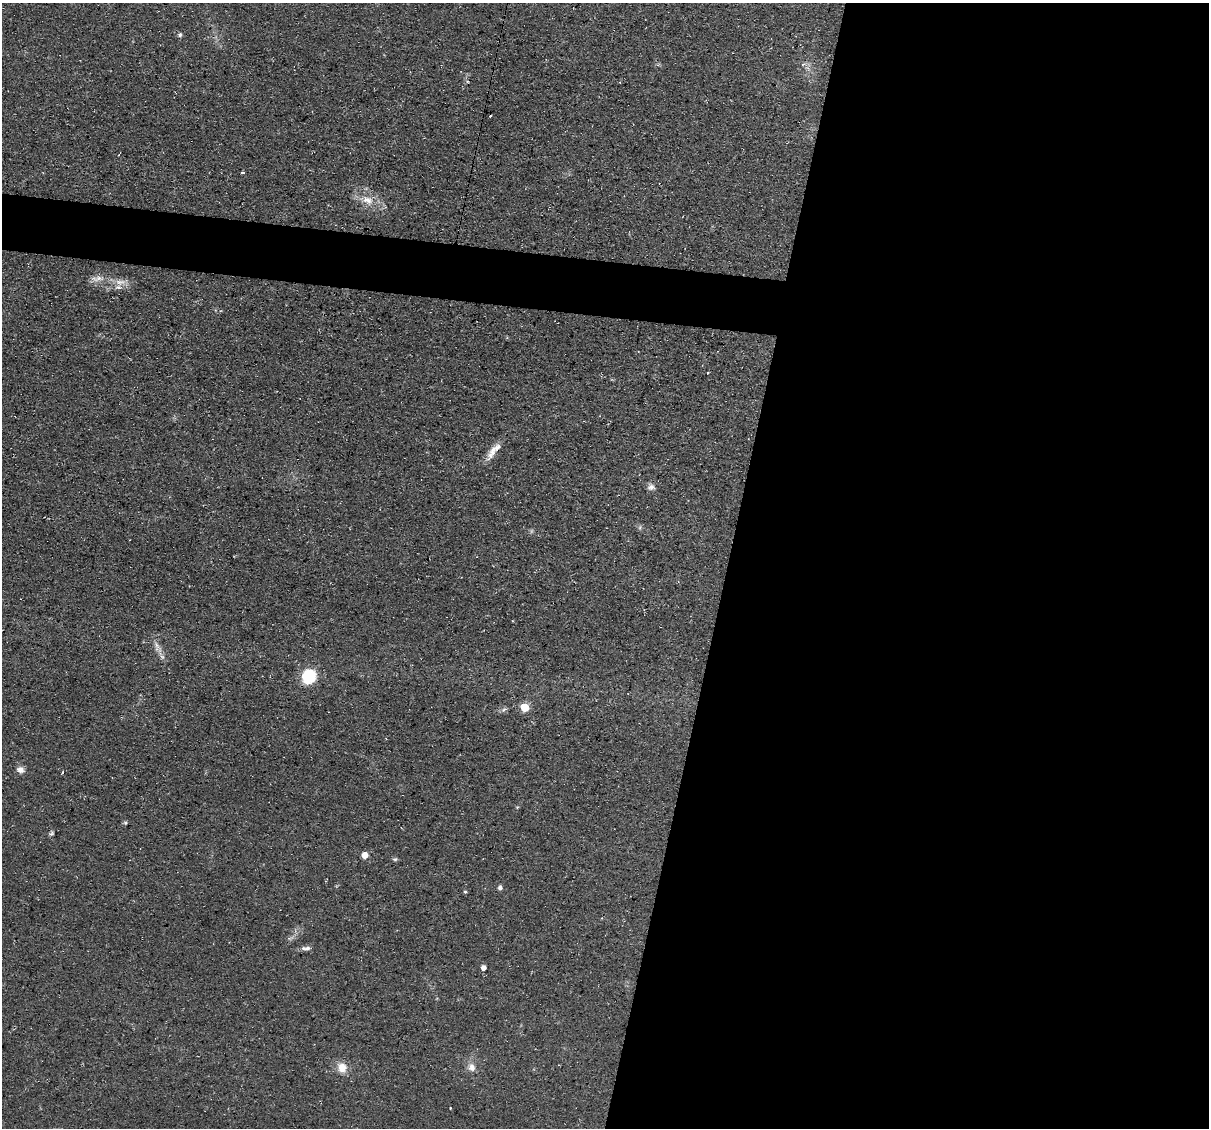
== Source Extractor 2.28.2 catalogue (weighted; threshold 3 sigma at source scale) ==
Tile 12 of 4 x 4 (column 4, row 3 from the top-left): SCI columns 3622-4828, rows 1357-2482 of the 4832 x 4851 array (HDU 1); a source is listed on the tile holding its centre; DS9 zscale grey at full resolution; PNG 1211 x 1130 px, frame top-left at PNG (2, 3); no overlay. Shown black and unused: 43% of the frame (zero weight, under 3 of 4 exposures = <1% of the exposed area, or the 3 px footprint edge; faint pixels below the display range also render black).
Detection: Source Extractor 2.28.2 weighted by HDU 2 'WHT'; one run over the whole footprint, this tile lists its part. Background 0.0753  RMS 0.0077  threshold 0.0345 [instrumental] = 3 sigma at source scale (4.5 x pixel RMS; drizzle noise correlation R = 1.50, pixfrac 1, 0.05/0.05 arcsec/px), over >= 5 px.
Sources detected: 32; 1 too faint to see at this stretch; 1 cosmic-ray / hot-pixel residue — not listed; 1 inside a brighter listed object's ellipse — not listed separately; the other 29 listed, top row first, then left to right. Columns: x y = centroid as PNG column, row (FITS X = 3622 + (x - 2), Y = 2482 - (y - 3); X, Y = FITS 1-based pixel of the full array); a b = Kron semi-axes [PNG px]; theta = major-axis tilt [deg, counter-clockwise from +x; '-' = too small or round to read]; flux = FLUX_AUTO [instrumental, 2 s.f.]
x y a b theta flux
180 35 6 5 - 1.5
803 64 6 4 19 1.3
242 172 3 2 - 1.1
367 200 17 10 -14 11
97 278 21 7 6 6.4
120 282 15 8 -4 6.9
708 373 3 3 - 0.63
493 451 28 8 51 9.1
651 487 10 9 - 3.5
640 527 7 4 72 1.3
512 621 3 2 - 0.53
157 647 21 8 -61 6.5
309 676 15 13 65 32
525 707 5 5 - 30
504 709 10 5 32 2
20 770 9 8 - 4.1
62 772 3 2 - 1.3
125 823 5 4 - 1.1
51 834 8 5 28 1.4
365 855 6 5 - 8.2
395 859 6 5 - 1.3
500 887 6 5 - 1.9
465 892 4 4 - 0.93
290 938 10 4 22 2
307 948 10 5 -4 2.6
483 968 5 5 - 4
472 1067 12 10 -66 5.7
342 1068 13 11 -73 9.6
450 1108 3 3 - 0.81